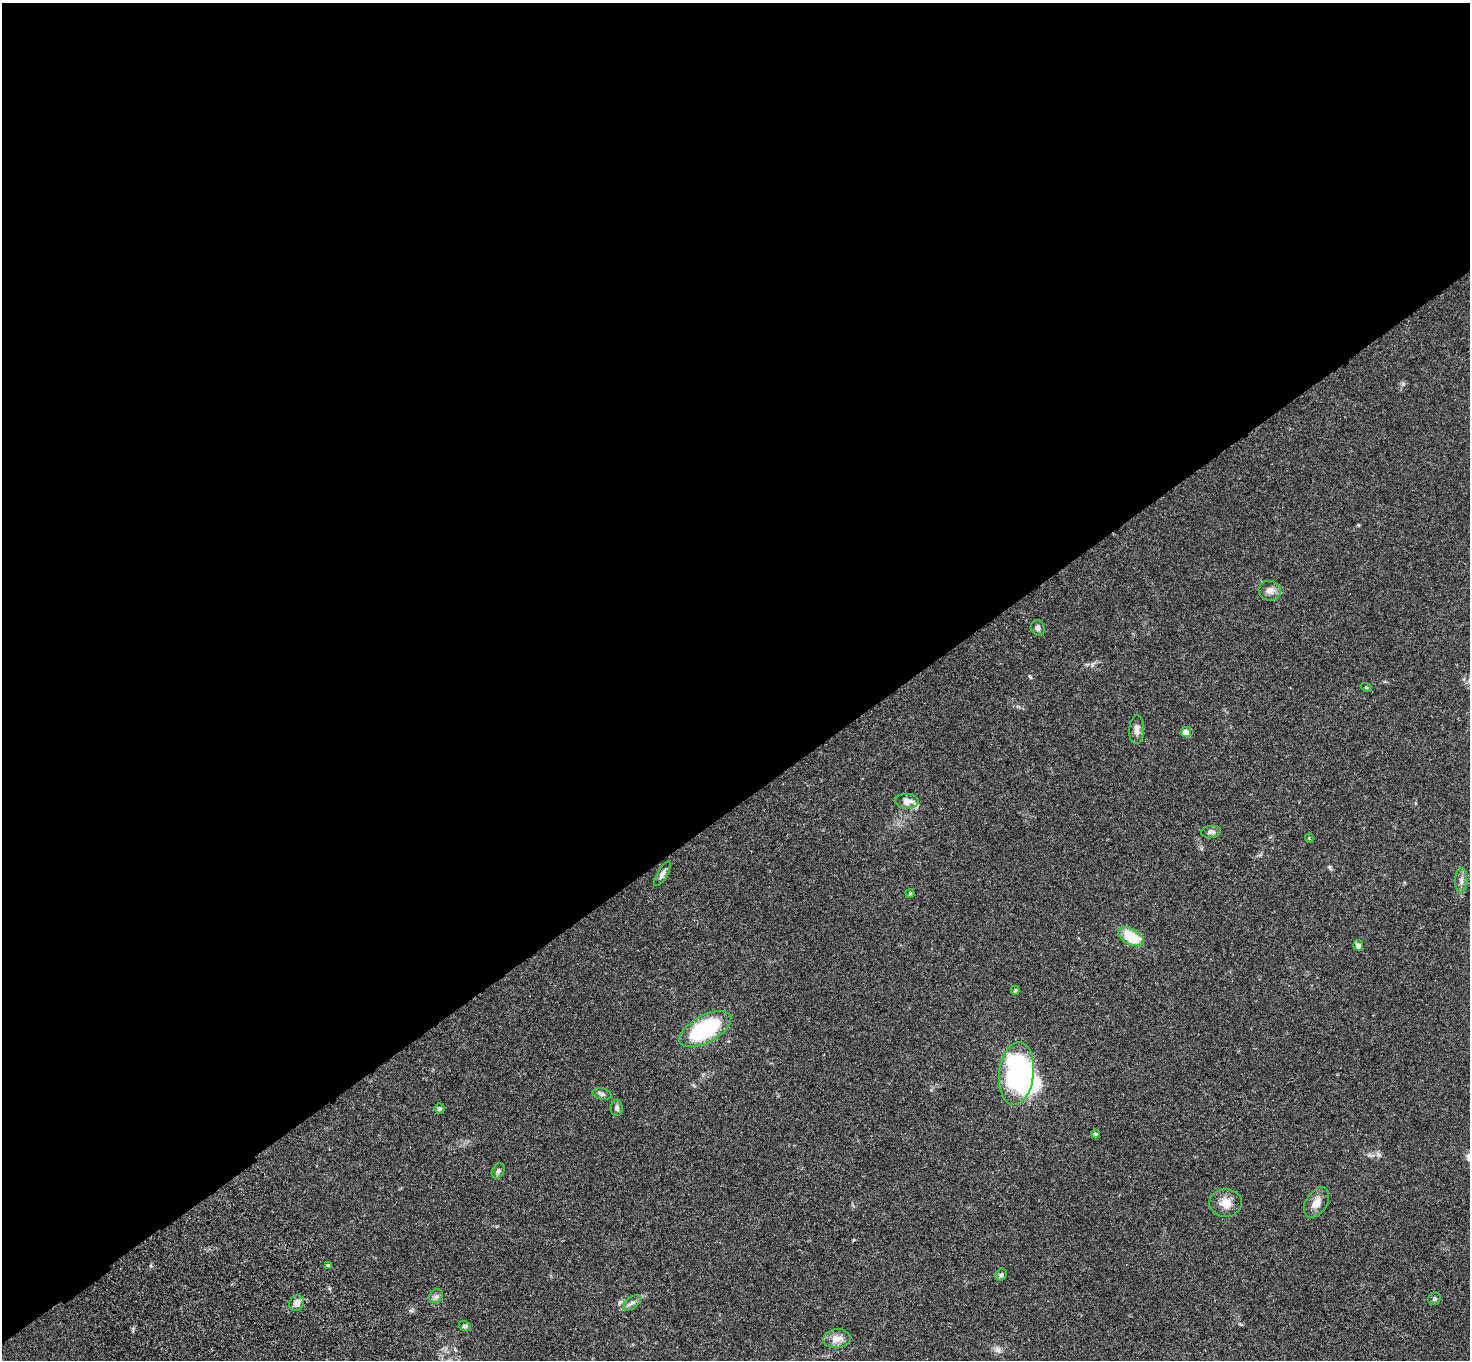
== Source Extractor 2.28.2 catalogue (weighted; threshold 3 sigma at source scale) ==
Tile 2 of 4 x 4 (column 2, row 1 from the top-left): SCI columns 1574-3041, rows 4450-5807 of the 6081 x 6045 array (HDU 1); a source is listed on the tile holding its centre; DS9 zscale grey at full resolution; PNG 1472 x 1362 px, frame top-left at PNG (2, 3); each listed source drawn as its Kron ellipse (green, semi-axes under 4 px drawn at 4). Shown black and unused: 59% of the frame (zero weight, under 3 of 4 exposures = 6% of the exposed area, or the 3 px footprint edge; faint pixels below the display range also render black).
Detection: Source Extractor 2.28.2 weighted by HDU 2 'WHT'; one run over the whole footprint, this tile lists its part. Background 0.0477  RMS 0.0052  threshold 0.0235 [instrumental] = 3 sigma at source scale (4.5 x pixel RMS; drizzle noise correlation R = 1.50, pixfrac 1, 0.05/0.05 arcsec/px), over >= 5 px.
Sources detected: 34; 2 inside a brighter object's white glare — neither listed nor drawn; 1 inside a brighter listed object's ellipse — not listed separately; the other 31 listed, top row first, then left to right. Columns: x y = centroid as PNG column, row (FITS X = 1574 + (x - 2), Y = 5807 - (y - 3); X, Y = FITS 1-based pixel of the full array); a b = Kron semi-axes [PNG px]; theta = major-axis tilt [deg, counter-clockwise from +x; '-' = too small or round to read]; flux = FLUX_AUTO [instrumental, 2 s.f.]
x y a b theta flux
1270 591 11 10 - 3.2
1038 628 8 7 - 1.6
1366 687 6 3 -19 0.48
1137 729 14 7 87 2.6
1186 732 5 5 - 4.3
907 801 12 7 -2 3.7
1211 832 10 6 7 1.6
1309 838 4 3 - 0.43
662 874 14 5 59 2
1461 880 12 6 89 2.1
910 893 4 4 - 0.49
1131 937 13 8 -28 17
1358 945 5 5 - 1.9
1015 990 4 4 - 0.66
705 1029 29 13 29 46
1016 1073 31 17 84 87
602 1094 9 5 -15 1.4
617 1108 8 5 -90 1.3
440 1109 5 5 - 0.87
1095 1134 4 4 - 0.96
498 1171 8 6 60 1.4
1317 1202 17 10 57 4.7
1226 1203 16 14 6 5.3
328 1265 4 3 - 0.71
1001 1275 6 5 - 0.94
436 1296 7 6 - 1.4
1434 1299 6 5 - 0.97
297 1303 8 7 - 3
632 1303 10 5 37 1.6
465 1326 6 5 - 0.9
837 1339 14 9 7 4.5
Overlapping masked pixels (flux is a lower limit): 1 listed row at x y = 705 1029